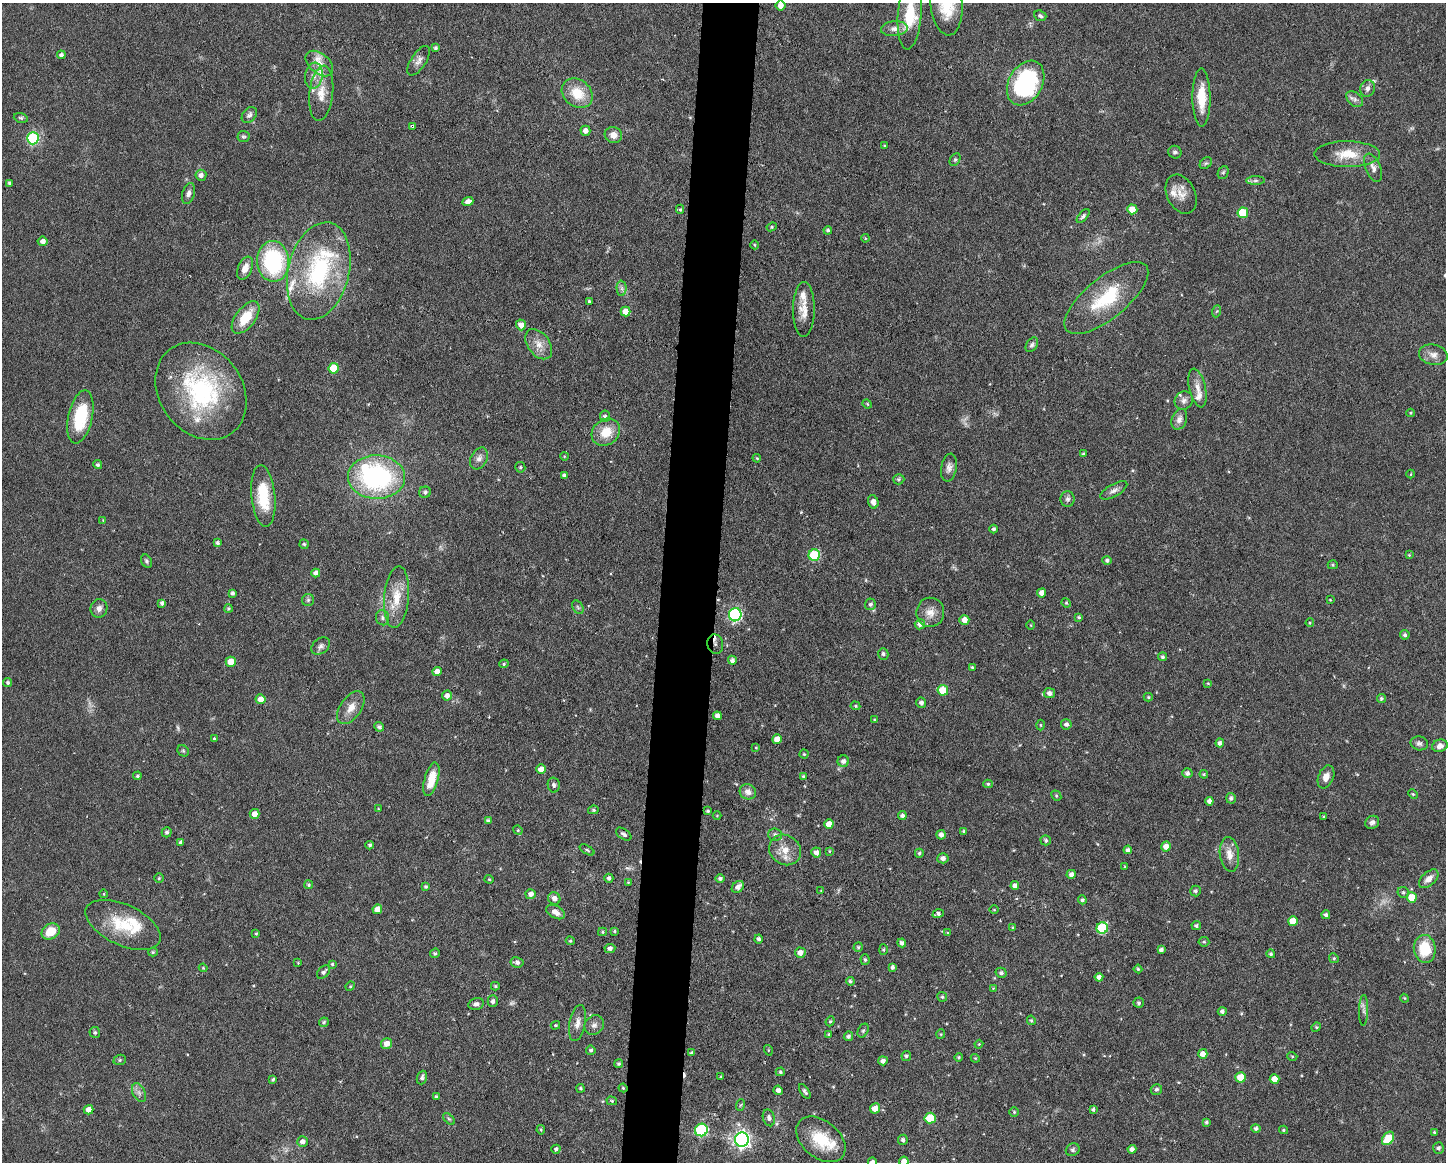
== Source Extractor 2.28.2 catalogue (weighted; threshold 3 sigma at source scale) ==
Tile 5 of 3 x 4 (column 2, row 2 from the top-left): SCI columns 1666-3109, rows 2319-3478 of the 4662 x 4637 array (HDU 1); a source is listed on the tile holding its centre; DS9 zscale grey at full resolution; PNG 1448 x 1164 px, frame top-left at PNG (2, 3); each listed source drawn as its Kron ellipse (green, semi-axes under 4 px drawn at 4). Shown black and unused: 4% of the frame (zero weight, under 3 of 6 exposures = <1% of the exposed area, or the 3 px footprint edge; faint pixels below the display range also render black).
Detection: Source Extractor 2.28.2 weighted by HDU 2 'WHT'; one run over the whole footprint, this tile lists its part. Background 0.0934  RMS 0.0049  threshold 0.0202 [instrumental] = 3 sigma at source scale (4.09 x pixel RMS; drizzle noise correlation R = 1.36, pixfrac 0.8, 0.05/0.05 arcsec/px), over >= 5 px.
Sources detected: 346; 5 too faint to see at this stretch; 1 inside a brighter object's white glare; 3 cosmic-ray / hot-pixel residue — neither listed nor drawn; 12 inside a brighter listed object's ellipse — not listed separately; the other 325 listed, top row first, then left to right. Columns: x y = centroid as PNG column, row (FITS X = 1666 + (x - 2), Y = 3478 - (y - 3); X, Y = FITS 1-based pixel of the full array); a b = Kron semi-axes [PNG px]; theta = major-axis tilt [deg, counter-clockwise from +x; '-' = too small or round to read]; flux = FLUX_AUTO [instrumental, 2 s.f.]
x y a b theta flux
946 4 31 16 -85 17
781 5 5 5 - 3.1
910 14 36 12 85 20
1040 16 6 5 - 1
894 29 13 7 5 3
435 48 4 4 - 0.87
61 55 4 4 - 1.3
419 61 17 7 57 2.7
319 64 16 10 -40 4.7
314 76 13 8 81 3.6
1026 83 24 17 60 64
1367 88 8 7 - 2.1
321 93 28 12 83 8.3
577 93 17 13 -38 12
1201 98 29 9 -90 12
1355 99 9 6 -42 1.7
249 115 9 6 51 1.5
21 118 7 4 -17 0.81
412 126 4 3 - 0.79
585 131 5 5 - 2.6
613 135 9 8 - 3.5
243 136 6 5 - 0.82
33 138 6 6 - 47
884 146 4 4 - 0.44
1175 152 7 6 - 1.2
1347 154 33 13 -1 11
955 160 7 5 63 0.83
1206 163 7 5 41 0.92
1373 168 15 7 -67 2.6
1223 172 7 5 67 0.83
201 175 5 5 - 2
1255 181 9 4 0 1.2
10 183 4 3 - 1.1
188 193 11 6 74 1.9
1181 194 20 14 -64 5.5
468 201 5 4 - 2.5
680 209 4 4 - 0.67
1132 209 5 5 - 5.2
1243 213 5 5 - 14
1083 216 8 4 49 1
772 227 5 4 - 0.58
828 230 4 4 - 0.84
865 238 4 3 - 0.43
43 241 5 5 - 2.5
755 245 4 3 - 0.38
273 261 20 16 -86 47
245 268 12 7 67 3.9
319 271 50 30 76 56
622 288 7 5 -89 1.3
1106 298 51 20 39 27
589 301 3 3 - 0.62
804 309 27 11 89 6.4
1217 311 6 4 70 0.66
626 312 5 5 - 5.6
246 317 19 10 53 11
521 325 5 5 - 3.7
539 344 17 11 -53 5
1032 345 8 5 56 1.1
1433 355 14 10 -12 3.5
334 368 5 5 - 14
1197 388 20 8 -77 4.2
201 391 52 41 -53 66
1184 400 9 8 - 2.2
867 404 5 4 - 0.51
1411 413 4 3 - 0.41
605 416 5 5 - 1.1
80 417 27 12 77 24
1179 419 11 7 68 2.6
606 432 15 12 38 9
1083 454 3 3 - 0.62
564 456 4 3 - 0.34
479 458 11 8 61 2.5
757 458 4 3 - 0.56
98 465 4 4 - 0.91
520 467 5 5 - 0.79
949 468 14 7 79 2.5
1411 474 4 3 - 0.41
564 475 4 4 - 1.1
377 477 28 22 -1 76
899 479 5 5 - 0.9
1114 490 15 6 29 2.2
425 492 6 5 - 1.3
263 496 31 12 -84 17
1068 499 8 7 - 1.5
873 502 7 5 -73 2.8
103 520 4 4 - 0.34
994 529 4 4 - 1.1
217 543 4 3 - 1.1
304 544 5 4 - 0.57
814 555 6 5 - 31
1409 555 3 3 - 0.37
1107 560 5 4 - 1.2
146 561 7 5 -62 0.98
1333 565 5 4 - 0.61
316 573 4 4 - 2.1
232 593 4 3 - 1.1
1042 593 4 4 - 2.8
397 597 31 12 85 11
308 600 6 6 - 0.94
1330 600 3 3 - 0.34
162 603 4 3 - 1.2
1066 603 5 4 - 0.52
870 604 6 5 - 1.3
578 607 7 5 -58 0.88
99 608 9 8 - 2.4
228 608 4 4 - 0.73
930 612 14 14 - 4.9
735 615 6 6 - 70
1079 617 4 3 - 0.77
382 618 8 6 -77 1.5
964 620 5 5 - 3.5
1310 623 4 4 - 0.51
920 624 5 5 - 2.3
1031 625 4 3 - 0.38
1405 635 5 4 - 0.98
715 644 10 8 -81 2.9
321 646 10 7 38 1.8
883 654 6 5 - 1.1
1163 657 4 4 - 0.85
732 660 4 4 - 1.3
231 662 5 5 - 6.5
504 664 5 4 - 0.62
972 667 4 3 - 0.61
437 671 4 4 - 3.1
8 683 4 4 - 0.93
1208 683 4 3 - 0.4
943 690 5 5 - 9.5
1049 693 5 5 - 2
447 696 5 5 - 2.4
1148 697 4 4 - 0.6
1381 698 4 4 - 0.88
261 699 5 5 - 3.9
921 703 5 5 - 1.7
855 706 5 4 - 0.57
351 708 19 10 55 5.2
717 716 4 4 - 2.1
874 720 4 4 - 0.45
1066 724 5 5 - 1.3
1040 725 5 3 - 0.52
379 727 5 4 - 1.2
214 738 4 3 - 0.59
777 739 5 4 - 4.4
1220 743 4 4 - 1.5
1419 743 9 7 -11 1.4
1440 746 8 6 19 2.8
756 748 4 3 - 0.45
183 751 6 5 - 0.79
804 754 4 4 - 0.65
843 761 6 5 - 1.8
541 769 4 4 - 3.9
1187 773 5 5 - 1.5
1204 774 4 4 - 0.5
137 776 4 4 - 0.74
803 776 3 3 - 0.61
1326 777 12 7 68 3.7
431 779 17 7 74 9.4
988 784 5 4 - 0.78
554 785 7 6 - 1.1
748 792 8 7 - 3
1413 794 5 4 - 0.57
1056 796 5 4 - 0.72
1231 798 5 5 - 1.1
1209 801 4 4 - 2.1
378 809 4 3 - 0.42
593 810 5 4 - 0.78
708 811 3 3 - 0.61
254 814 5 5 - 3.4
902 815 4 4 - 1.2
717 816 4 3 - 0.4
1324 817 3 3 - 0.6
488 821 4 4 - 1.1
1372 822 7 6 - 1.6
829 824 5 4 - 4.5
518 830 5 4 - 0.57
964 831 4 3 - 0.79
167 832 5 5 - 1.2
624 834 9 5 -35 1.5
775 835 7 6 - 1.4
941 835 5 4 - 2.2
1046 840 5 5 - 0.91
180 842 4 3 - 0.92
370 845 4 4 - 0.91
1166 846 5 5 - 4
587 850 8 3 -30 0.59
785 850 16 14 -34 7.1
1128 850 4 4 - 1.4
829 851 4 3 - 0.47
816 852 5 5 - 2.5
919 853 4 4 - 0.81
1229 854 17 9 -82 4.8
943 858 5 5 - 1.9
1125 867 4 2 - 0.33
1071 874 5 4 - 1.6
159 878 5 5 - 0.58
609 878 4 4 - 1.3
720 878 5 4 - 1.2
489 879 4 4 - 0.51
1429 879 11 7 43 3.6
628 882 4 4 - 0.39
309 885 4 4 - 0.74
1015 886 4 4 - 1.8
426 887 4 4 - 0.76
738 887 7 5 41 2.5
821 891 4 2 - 0.3
1195 891 5 5 - 1.2
1403 892 6 5 - 0.89
104 894 4 3 - 0.34
531 894 5 5 - 2.2
1412 897 5 5 - 8.2
554 898 6 6 - 2.5
1082 900 4 4 - 1.2
377 909 5 4 - 4.1
994 910 4 3 - 0.4
556 912 10 6 -29 2.9
938 914 6 4 17 1.3
1326 915 4 4 - 1.1
1293 921 5 5 - 7
123 925 40 20 -25 21
1196 926 5 4 - 1
1013 927 4 3 - 0.58
1102 928 6 5 - 28
51 931 9 7 34 8.1
614 931 4 4 - 0.59
603 932 4 4 - 0.6
256 933 4 3 - 0.5
948 933 4 4 - 0.68
759 939 4 4 - 1.1
570 941 4 4 - 0.61
1204 942 5 5 - 0.72
902 943 4 4 - 1.3
858 947 5 4 - 0.68
610 948 5 4 - 1.5
1425 949 14 11 -83 16
883 950 5 4 - 0.55
1161 950 4 4 - 1.3
153 952 5 4 - 0.65
435 953 5 4 - 0.87
800 953 5 5 - 3.2
1271 954 4 4 - 0.95
1334 958 5 4 - 0.68
865 960 5 4 - 0.93
517 962 7 5 -8 1.6
298 963 4 3 - 0.35
332 964 4 4 - 0.64
893 967 4 3 - 1.2
203 968 4 3 - 0.51
1138 969 4 4 - 0.56
323 972 8 5 47 1.3
1001 973 5 5 - 1.3
1099 977 4 4 - 2
850 981 4 4 - 0.84
350 986 5 4 - 0.57
495 986 4 4 - 0.64
993 988 3 3 - 0.36
942 997 5 5 - 0.76
1404 998 4 3 - 0.4
493 1001 6 5 - 1.3
1139 1003 5 5 - 0.94
476 1004 8 5 13 1.5
1364 1010 15 4 89 1.7
1222 1011 4 4 - 1.3
1031 1020 5 4 - 0.73
830 1021 5 4 - 0.69
324 1022 5 4 - 0.76
577 1023 18 8 79 3.5
555 1025 5 4 - 0.61
594 1025 10 9 - 2.2
1316 1027 5 4 - 0.59
863 1031 7 5 62 0.91
95 1032 5 5 - 0.9
829 1034 4 4 - 0.7
941 1034 5 4 - 0.51
848 1036 5 4 - 1.2
387 1043 6 5 - 3.2
979 1044 4 3 - 0.39
591 1050 5 4 - 0.96
768 1050 5 3 - 0.41
692 1053 4 3 - 0.93
1203 1054 5 4 - 3.4
906 1056 5 4 - 0.96
1292 1056 5 3 - 0.51
959 1057 4 4 - 0.67
975 1058 4 3 - 0.42
120 1060 6 5 - 0.72
883 1061 5 4 - 1.9
619 1063 4 4 - 0.85
780 1072 4 4 - 0.8
721 1076 4 2 - 0.35
422 1077 7 5 71 1.3
1240 1077 5 5 - 7.2
273 1079 4 3 - 0.81
1275 1079 5 5 - 5
580 1088 4 4 - 0.67
623 1088 4 4 - 0.54
1156 1089 6 5 - 0.89
778 1090 5 4 - 1.8
805 1091 8 3 -58 1
139 1093 10 6 -63 1.8
436 1096 3 3 - 0.62
612 1101 5 4 - 0.65
740 1105 6 3 70 0.53
875 1108 5 5 - 4.3
1093 1109 3 3 - 0.84
89 1110 5 4 - 3.8
1014 1112 5 5 - 0.62
769 1118 8 6 -74 1.6
930 1118 5 5 - 13
449 1119 7 4 -44 0.77
1206 1122 4 3 - 0.84
1256 1128 5 4 - 1.2
541 1130 5 3 - 0.55
701 1130 6 6 - 45
1284 1130 4 4 - 0.56
1434 1132 3 3 - 0.62
1388 1138 7 5 53 16
821 1139 28 18 -39 17
742 1140 7 7 - 160
903 1140 5 5 - 1.2
302 1142 5 5 - 2.2
1438 1148 6 5 - 1.2
556 1149 4 4 - 1.1
1132 1149 4 4 - 1.8
1073 1150 7 6 - 1.1
904 1161 4 4 - 2.7
872 1162 4 4 - 1.5
Overlapping masked pixels (flux is a lower limit): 3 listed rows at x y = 412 126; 715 644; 623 1088
Isophote crosses this tile's border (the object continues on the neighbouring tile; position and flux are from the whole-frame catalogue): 4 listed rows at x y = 946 4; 910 14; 904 1161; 872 1162